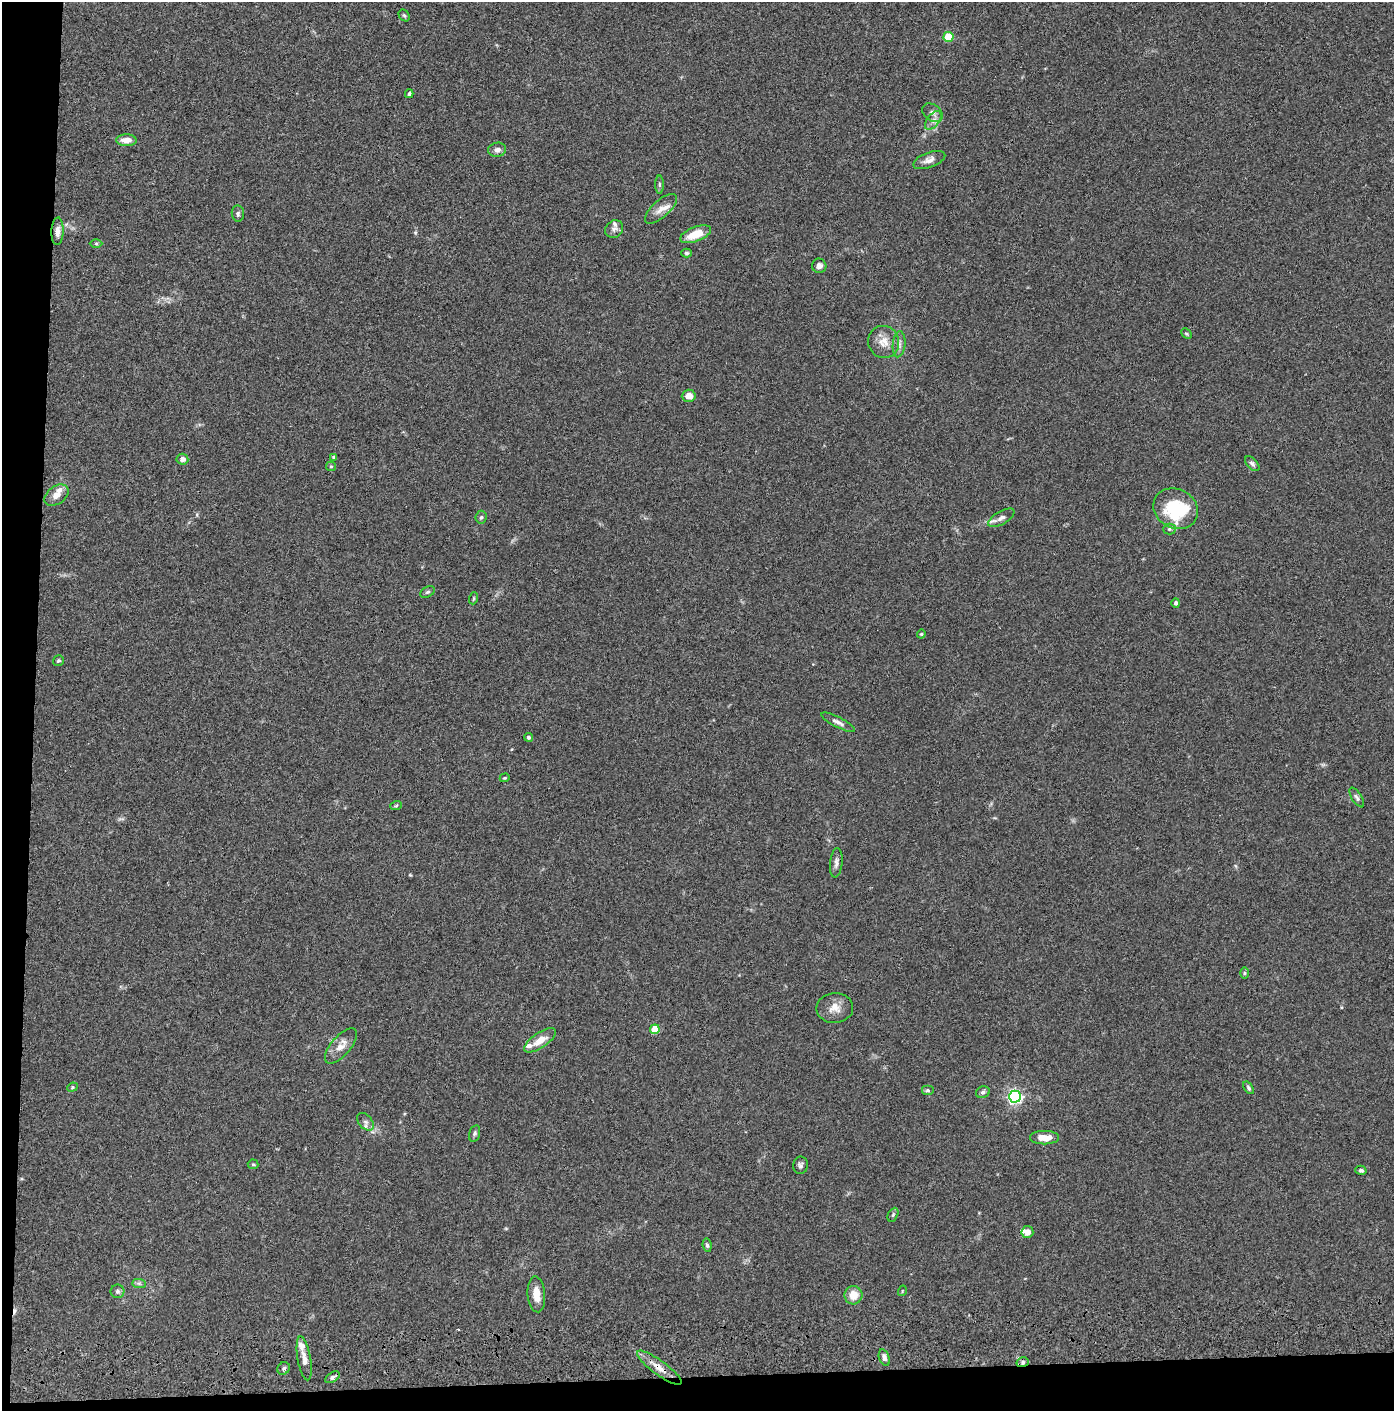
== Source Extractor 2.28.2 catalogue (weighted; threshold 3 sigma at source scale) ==
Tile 7 of 3 x 3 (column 1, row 3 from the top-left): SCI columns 51-1442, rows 117-1525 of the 4276 x 4457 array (HDU 1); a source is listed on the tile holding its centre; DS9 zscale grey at full resolution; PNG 1396 x 1413 px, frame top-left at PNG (2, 2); each listed source drawn as its Kron ellipse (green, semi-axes under 4 px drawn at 4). Shown black and unused: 5% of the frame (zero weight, under 3 of 4 exposures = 6% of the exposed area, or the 3 px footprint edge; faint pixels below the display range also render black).
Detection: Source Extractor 2.28.2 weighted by HDU 2 'WHT'; one run over the whole footprint, this tile lists its part. Background 0.0841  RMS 0.0061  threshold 0.0273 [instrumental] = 3 sigma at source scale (4.5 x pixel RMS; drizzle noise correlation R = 1.50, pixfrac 1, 0.05/0.05 arcsec/px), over >= 5 px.
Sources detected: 79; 1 inside a brighter object's white glare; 1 cosmic-ray / hot-pixel residue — neither listed nor drawn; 6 inside a brighter listed object's ellipse — not listed separately; the other 71 listed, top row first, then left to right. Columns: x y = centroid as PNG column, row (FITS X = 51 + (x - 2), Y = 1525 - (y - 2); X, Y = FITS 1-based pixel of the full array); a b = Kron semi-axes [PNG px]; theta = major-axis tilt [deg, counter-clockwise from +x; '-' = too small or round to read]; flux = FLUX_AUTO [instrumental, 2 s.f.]
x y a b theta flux
404 15 6 5 - 0.89
949 37 5 5 - 22
409 94 4 3 - 0.86
932 113 11 8 -37 2.7
933 120 11 6 52 2.7
126 140 10 6 -1 5.7
497 150 9 7 8 2.5
929 160 17 7 19 3.9
659 185 9 4 -90 1.2
661 209 20 8 42 5.3
238 214 8 6 -84 1.3
614 229 9 8 - 2.3
57 231 14 6 88 3.5
696 234 16 7 21 12
96 243 6 4 0 0.77
687 253 5 4 - 1.1
819 266 7 7 - 2.5
1186 334 6 4 -44 0.76
884 342 16 15 - 7.5
899 344 13 6 84 2.7
689 396 7 6 - 4.9
334 457 4 4 - 0.99
182 459 6 5 - 2.8
1252 464 9 5 -46 1.5
331 466 5 4 - 0.77
56 495 13 9 35 4.9
1176 509 23 19 -29 31
481 517 6 5 - 1.2
1001 518 15 6 30 2.9
1169 529 6 5 - 1.2
428 592 8 5 27 1.2
474 598 6 4 72 0.63
1176 603 5 4 - 1.7
921 634 4 4 - 0.7
58 661 6 5 - 1
838 722 18 5 -27 2.8
528 737 4 4 - 1.2
505 778 5 4 - 0.63
1357 798 11 5 -57 1.6
396 806 6 3 20 0.72
836 863 15 6 84 2.5
1244 973 6 4 89 0.82
835 1008 18 15 2 6.7
655 1029 5 4 - 17
540 1040 18 7 34 7.3
341 1046 22 9 49 6.4
72 1087 5 4 - 0.78
1248 1088 7 4 -54 1.2
928 1090 6 5 - 1.1
983 1092 7 5 23 1.5
1015 1097 6 6 - 140
365 1122 10 6 -49 2.4
475 1133 8 5 75 1.2
1044 1138 14 6 0 7.4
253 1164 5 5 - 0.75
800 1165 9 7 83 1.8
1361 1170 6 4 -14 1.3
893 1215 7 5 63 1.1
1027 1232 6 6 - 3.5
707 1245 7 4 -81 1.2
139 1283 7 4 -1 1.2
117 1291 7 6 - 1.6
902 1291 5 3 - 0.5
536 1294 18 8 -85 7.1
853 1295 9 9 - 7.2
304 1358 22 6 -80 4.9
884 1358 8 5 -72 2.5
1023 1362 6 5 - 1.6
284 1368 7 6 - 1.3
659 1368 27 7 -36 7.3
332 1377 8 5 32 1.7
Overlapping masked pixels (flux is a lower limit): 2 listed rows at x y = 1023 1362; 659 1368